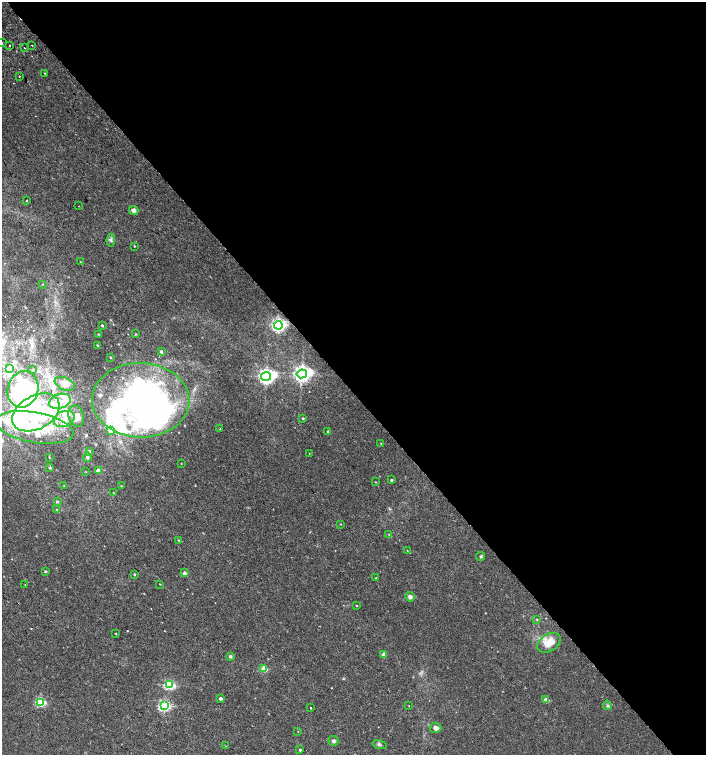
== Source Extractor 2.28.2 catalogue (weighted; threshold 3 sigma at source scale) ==
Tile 8 of 4 x 4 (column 4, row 2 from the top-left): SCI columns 4407-5814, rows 3047-4552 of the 6060 x 6084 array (HDU 1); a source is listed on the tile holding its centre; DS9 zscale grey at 2 x 2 block average (1 PNG px = mean of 2 x 2 image px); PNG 708 x 757 px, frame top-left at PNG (2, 2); each listed source drawn as its Kron ellipse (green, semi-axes under 4 px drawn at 4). Shown black and unused: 52% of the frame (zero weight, under 2 of 3 exposures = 2% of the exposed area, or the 3 px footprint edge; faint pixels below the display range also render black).
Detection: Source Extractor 2.28.2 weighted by HDU 2 'WHT'; one run over the whole footprint, this tile lists its part. Background 0.00358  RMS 0.0025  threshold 0.0114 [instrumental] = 3 sigma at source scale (4.5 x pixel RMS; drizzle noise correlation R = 1.50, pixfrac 1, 0.0396/0.0396 arcsec/px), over >= 5 px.
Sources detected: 106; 6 inside a brighter object's white glare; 3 cosmic-ray / hot-pixel residue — neither listed nor drawn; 12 inside a brighter listed object's ellipse — not listed separately; the other 85 listed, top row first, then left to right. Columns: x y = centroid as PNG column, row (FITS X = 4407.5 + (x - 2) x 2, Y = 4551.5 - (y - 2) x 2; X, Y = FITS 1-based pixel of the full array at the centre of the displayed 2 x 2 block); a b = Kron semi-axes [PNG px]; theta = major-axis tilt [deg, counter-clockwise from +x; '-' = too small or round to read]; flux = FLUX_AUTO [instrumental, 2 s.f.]
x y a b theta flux
2 43 2 2 - 1.5
10 45 2 2 - 0.31
32 45 2 2 - 0.36
24 48 2 2 - 1
45 73 2 2 - 0.28
19 76 2 2 - 0.39
27 201 2 2 - 0.46
79 206 2 2 - 0.19
134 210 5 4 - 2.2
111 240 6 4 81 1.3
134 246 2 2 - 0.32
80 262 2 2 - 0.26
43 284 2 2 - 0.42
102 325 3 2 - 0.62
278 325 4 4 - 160
98 334 3 2 - 0.27
136 334 3 2 - 0.41
97 345 2 2 - 0.48
161 352 3 3 - 0.9
110 357 3 2 - 0.39
9 369 3 3 - 2.5
32 370 2 2 - 0.29
302 374 5 4 - 280
266 376 5 4 - 240
65 384 10 6 -23 3
23 389 18 15 75 62
141 400 49 37 -2 200
60 401 11 7 17 6.1
36 412 25 16 28 32
76 416 11 7 -76 3.7
303 418 2 2 - 0.65
64 419 11 7 23 6.6
34 427 40 15 -10 32
220 429 2 2 - 0.49
111 431 4 4 - 3.1
328 432 3 2 - 0.93
381 443 2 2 - 0.24
89 451 3 3 - 0.79
309 453 2 2 - 0.31
49 457 2 2 - 0.27
87 457 4 3 - 0.81
181 464 2 2 - 0.21
50 468 3 3 - 0.55
98 471 3 3 - 4.5
86 472 3 2 - 0.2
391 480 2 2 - 0.81
375 482 2 2 - 0.25
64 486 2 2 - 0.27
121 486 2 2 - 0.24
113 493 3 2 - 0.25
57 501 4 3 - 0.53
57 510 3 2 - 0.3
341 524 2 2 - 0.26
389 535 3 2 - 0.24
179 540 3 2 - 0.37
407 550 2 2 - 0.24
480 557 5 3 - 0.66
45 571 3 2 - 0.75
184 573 3 2 - 2.6
135 574 2 2 - 0.6
376 578 2 2 - 0.25
25 584 2 2 - 0.21
160 584 2 2 - 0.27
410 597 5 4 - 2
356 605 2 2 - 0.34
537 620 3 2 - 0.39
116 634 3 2 - 0.26
549 643 13 8 31 8.4
384 654 3 2 - 4.4
230 656 2 2 - 1.7
264 669 3 3 - 15
169 685 4 3 - 53
221 698 2 2 - 1.9
546 700 3 2 - 6.2
41 702 3 3 - 43
409 705 2 2 - 0.23
607 705 5 3 - 0.75
164 706 4 3 - 84
310 708 2 2 - 1
435 728 6 5 - 1.9
298 731 2 2 - 0.24
333 741 5 5 - 1.2
379 745 7 3 -12 1.1
226 746 2 2 - 0.26
300 750 2 2 - 0.94
Overlapping masked pixels (flux is a lower limit): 1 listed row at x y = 278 325
Isophote crosses this tile's border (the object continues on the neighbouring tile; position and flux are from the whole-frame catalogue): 2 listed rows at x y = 2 43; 34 427
Diffuse or blended objects may show on this block-average render without a row.